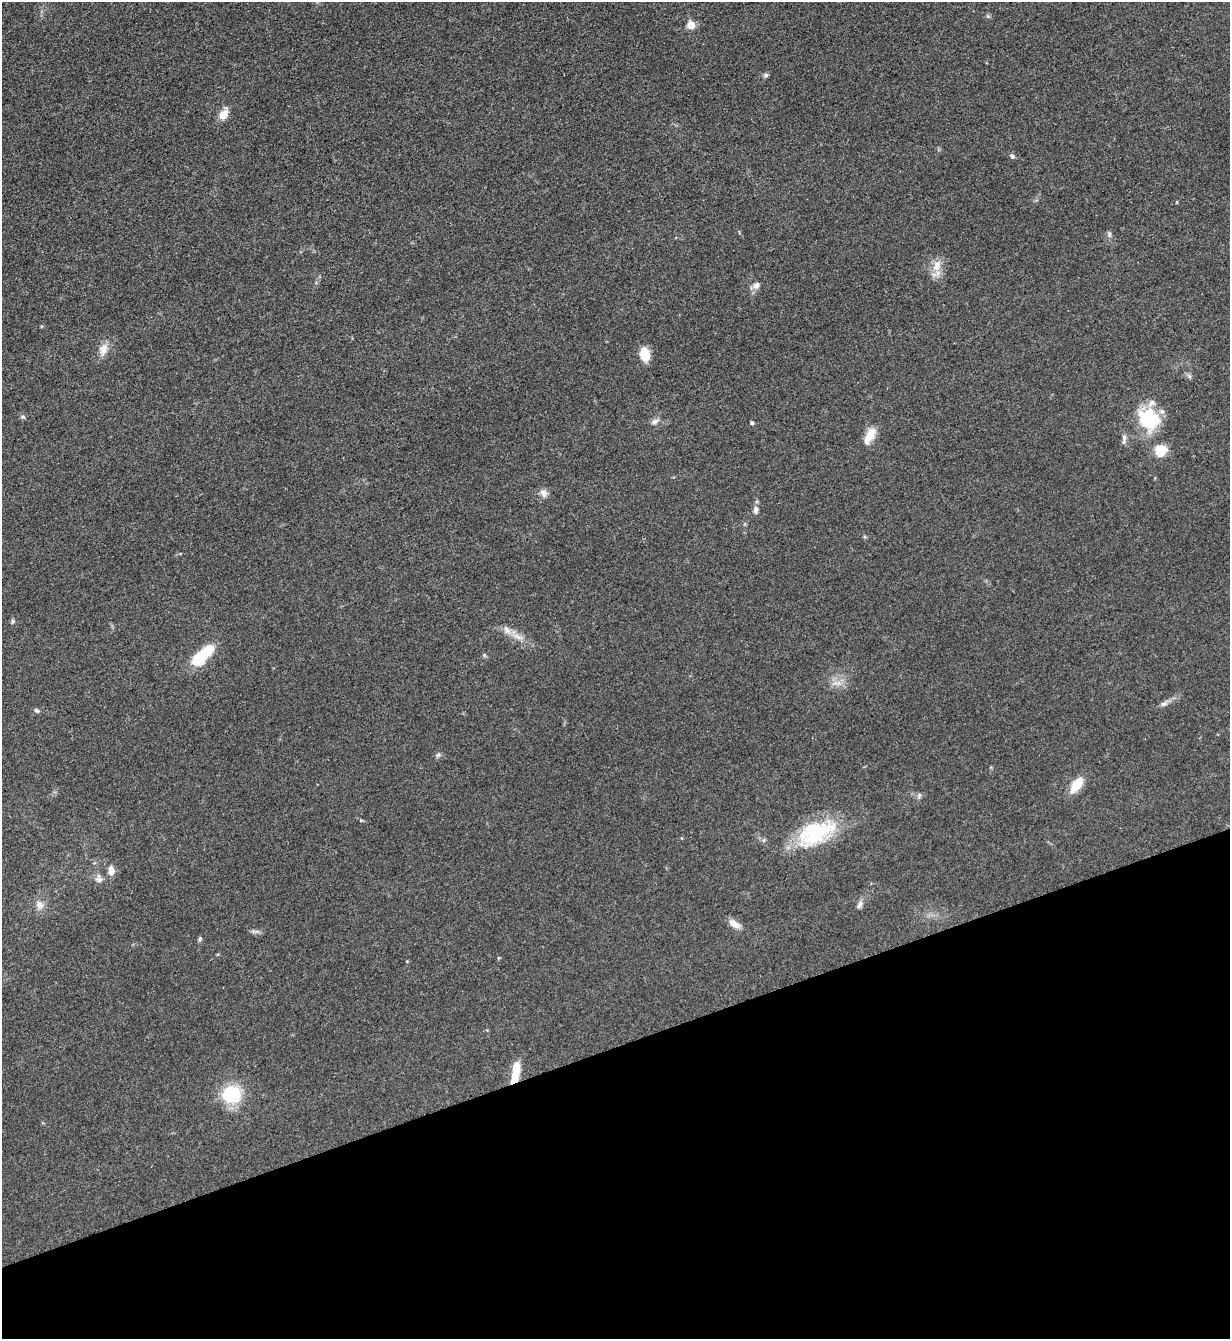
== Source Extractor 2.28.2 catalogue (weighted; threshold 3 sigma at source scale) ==
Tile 14 of 4 x 4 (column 2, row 4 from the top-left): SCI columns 1511-2738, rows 10-1346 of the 5351 x 5363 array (HDU 1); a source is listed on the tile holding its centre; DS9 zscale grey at full resolution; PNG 1232 x 1341 px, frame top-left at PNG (2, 2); no overlay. Shown black and unused: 22% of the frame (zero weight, under 3 of 5 exposures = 1% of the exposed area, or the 3 px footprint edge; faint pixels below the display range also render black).
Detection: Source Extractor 2.28.2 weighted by HDU 2 'WHT'; one run over the whole footprint, this tile lists its part. Background 0.0603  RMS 0.0063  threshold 0.0283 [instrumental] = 3 sigma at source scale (4.5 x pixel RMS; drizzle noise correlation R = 1.50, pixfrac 1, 0.05/0.05 arcsec/px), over >= 5 px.
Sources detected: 37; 2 inside a brighter listed object's ellipse — not listed separately; the other 35 listed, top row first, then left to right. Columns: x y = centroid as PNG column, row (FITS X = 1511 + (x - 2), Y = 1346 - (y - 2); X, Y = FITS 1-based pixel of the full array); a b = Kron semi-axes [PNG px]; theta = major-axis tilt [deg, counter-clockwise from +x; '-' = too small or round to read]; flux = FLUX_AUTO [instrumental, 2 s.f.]
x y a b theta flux
691 25 5 5 - 19
766 75 6 5 - 1.2
223 114 15 9 59 6.6
1012 156 6 5 - 1.3
1109 234 7 4 -90 1.2
937 266 17 10 73 7.1
756 286 9 7 55 3.1
103 349 17 11 75 6.2
645 354 15 10 -80 11
23 417 7 5 -15 1.2
1149 419 26 22 -40 34
655 421 10 7 27 2.5
752 423 4 4 - 1.5
870 436 24 10 62 8.5
1124 438 13 5 85 2.3
1161 450 12 11 - 13
543 493 11 8 -59 3.2
756 510 11 7 -86 2.6
13 621 6 5 - 1.1
518 637 14 6 -34 4.3
202 656 31 10 42 27
1164 704 11 6 16 2.2
37 710 6 5 - 1.4
438 755 8 4 44 1.2
1076 785 16 8 54 14
919 795 8 4 76 1.3
815 833 52 26 25 47
111 871 9 6 -86 5.5
99 879 12 9 -70 3.2
40 905 13 10 -62 4.3
859 905 11 6 54 2.4
734 924 13 7 -30 6.1
200 939 6 5 - 1.2
515 1072 24 7 79 15
231 1094 18 17 - 33
Overlapping masked pixels (flux is a lower limit): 1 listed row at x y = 515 1072